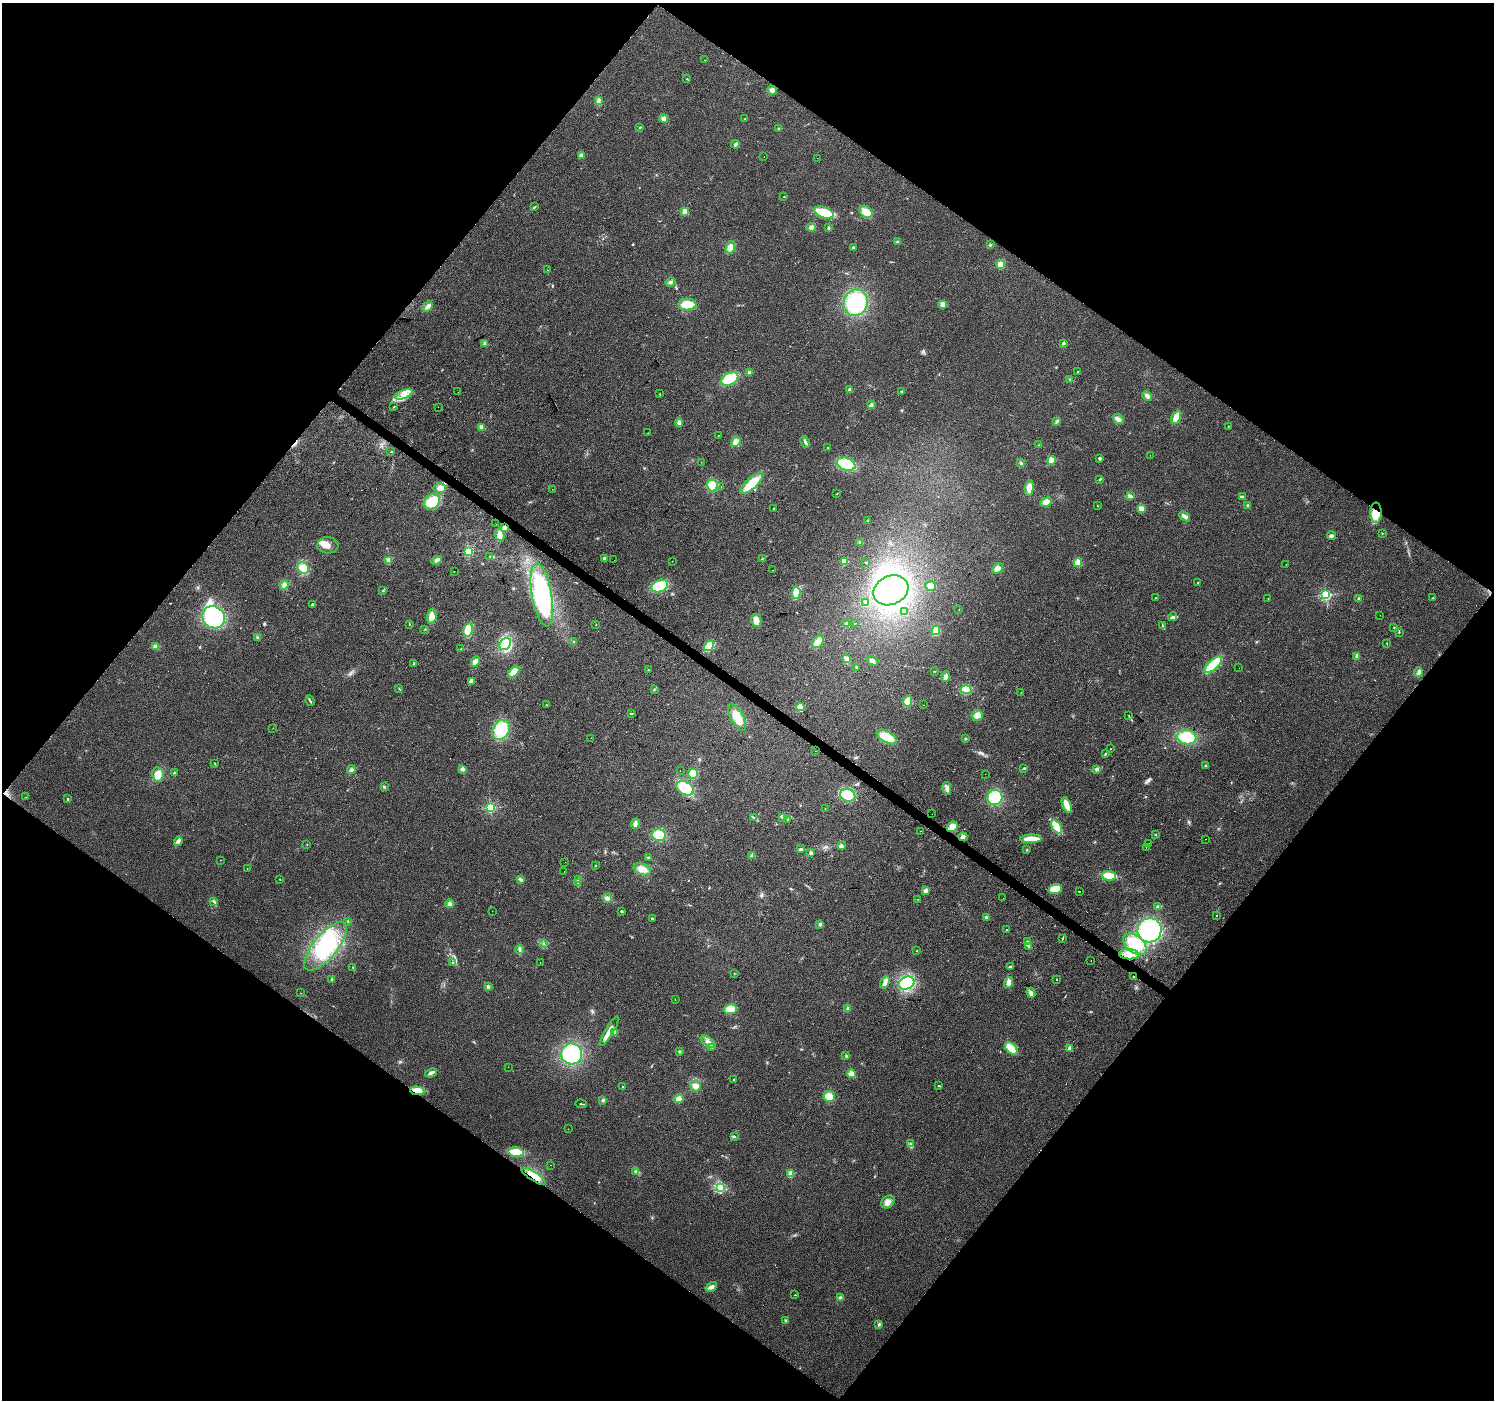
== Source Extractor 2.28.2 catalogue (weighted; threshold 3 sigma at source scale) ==
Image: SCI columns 1-5968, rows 178-5766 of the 5973 x 6011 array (HDU 1 of 3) = the unmasked area's bounding box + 8 px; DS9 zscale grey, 4 x 4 block average (1 PNG px = mean of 4 x 4 image px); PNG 1496 x 1402 px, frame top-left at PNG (2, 3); each listed source drawn as its Kron ellipse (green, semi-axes under 4 px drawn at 4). Shown black and unused: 50% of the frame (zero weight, under 2 of 3 exposures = <1% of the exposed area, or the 3 px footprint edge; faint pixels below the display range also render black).
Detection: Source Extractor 2.28.2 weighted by HDU 2 'WHT'. Background 0.0867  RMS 0.0092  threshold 0.0416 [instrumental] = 3 sigma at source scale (4.5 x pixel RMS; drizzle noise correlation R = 1.50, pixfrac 1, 0.0396/0.0396 arcsec/px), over >= 5 px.
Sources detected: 335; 3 inside a brighter object's white glare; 5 cosmic-ray / hot-pixel residue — neither listed nor drawn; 9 inside a brighter listed object's ellipse — not listed separately; the other 318 listed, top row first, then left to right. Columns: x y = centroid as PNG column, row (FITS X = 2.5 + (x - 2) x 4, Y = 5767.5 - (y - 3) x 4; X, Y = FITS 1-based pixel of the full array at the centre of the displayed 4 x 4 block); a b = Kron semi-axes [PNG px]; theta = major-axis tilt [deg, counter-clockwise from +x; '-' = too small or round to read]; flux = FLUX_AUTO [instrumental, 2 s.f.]
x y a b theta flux
704 60 2 2 - 16
687 79 2 2 - 5.3
772 90 5 4 - 21
598 101 4 3 - 11
664 118 4 4 - 19
745 119 2 2 - 2
640 127 2 2 - 6.8
778 129 2 2 - 2.9
735 144 4 3 - 9.5
581 155 3 3 - 16
764 157 2 2 - 0.95
817 158 2 2 - 3.4
784 197 2 2 - 3.3
534 207 3 2 - 7.2
684 211 4 3 - 19
824 212 10 5 -18 150
866 212 7 5 -36 57
811 227 5 4 - 17
828 228 3 2 - 7.2
897 242 3 2 - 6.1
990 245 2 2 - 3.1
730 247 6 4 73 33
853 248 3 3 - 6.4
1001 264 4 4 - 55
547 270 2 2 - 2
670 282 5 3 - 17
856 303 13 12 - 400
943 304 4 3 - 26
687 305 9 6 2 90
428 306 6 3 44 25
485 343 4 3 - 9.6
1063 343 2 2 - 35
749 372 3 2 - 4.6
1077 372 2 2 - 2.5
730 379 9 6 27 150
1070 379 3 2 - 4.9
850 390 2 2 - 75
902 391 2 2 - 4.2
458 392 2 2 - 2.1
404 394 9 3 20 39
659 394 2 2 - 1.6
1147 396 5 3 - 22
871 405 3 2 - 5.7
394 407 3 2 - 2.8
438 407 2 2 - 0.96
1176 417 7 4 62 47
1118 419 6 3 -37 21
1057 421 4 2 - 6.5
679 423 4 3 - 19
1228 426 2 2 - 3.9
481 427 4 3 - 16
648 433 2 2 - 1.2
719 435 2 2 - 3
736 442 5 4 - 30
805 442 6 3 -61 12
1039 445 2 2 - 2.3
828 448 2 2 - 5.4
391 452 2 2 - 2.1
1150 455 2 2 - 0.93
1100 458 2 2 - 9.9
1051 460 4 3 - 57
701 462 2 2 - 0.86
1021 463 2 2 - 4.8
846 464 9 6 -19 220
1100 479 2 2 - 3.7
752 483 15 5 42 130
712 485 6 5 - 120
721 487 2 2 - 2
440 488 6 4 -1 34
1029 488 7 4 82 43
552 489 2 2 - 1.1
837 494 2 2 - 1.7
1130 496 3 2 - 6.7
1242 497 4 2 - 4.2
432 502 8 7 - 130
1046 502 6 4 27 32
1247 505 3 2 - 5.6
1097 506 2 2 - 1.9
774 508 2 2 - 2.7
1141 509 4 3 - 36
1376 513 10 5 -90 58
1185 516 6 3 -39 18
868 521 2 2 - 2.6
496 524 2 2 - 7.6
505 527 4 3 - 13
1382 533 2 2 - 1.7
500 535 6 5 - 22
1331 536 4 3 - 13
860 542 4 3 - 10
328 545 10 8 -4 48
468 551 2 2 - 720
490 556 2 2 - 3.4
604 558 3 2 - 9.3
762 558 2 2 - 2.8
389 560 2 2 - 160
436 560 5 2 - 9.8
614 560 2 2 - 2
672 561 2 2 - 1
844 561 2 2 - 230
866 562 2 2 - 5.2
1078 562 4 3 - 50
1286 564 2 2 - 0.89
303 568 6 5 - 62
997 569 6 3 42 30
772 570 2 2 - 2.4
454 571 2 2 - 1.3
1197 583 2 2 - 2.2
284 585 5 4 - 17
660 586 8 6 21 140
931 586 5 4 - 27
383 590 2 2 - 1.8
891 590 18 14 25 810
796 593 6 3 86 120
542 595 32 10 -80 690
1326 595 2 2 - 780
1155 598 2 2 - 2.3
1433 598 3 2 - 4.4
1268 599 2 2 - 18
1359 599 2 2 - 57
866 603 3 3 - 20
312 605 2 2 - 31
959 610 2 2 - 1.1
904 611 2 2 - 4.8
1380 615 2 2 - 1.3
214 617 12 10 -38 340
432 617 7 4 86 44
1173 617 4 3 - 10
756 620 6 5 - 35
855 623 2 2 - 2.7
409 624 2 2 - 2.1
847 624 3 2 - 33
596 625 2 2 - 2.9
1162 625 3 2 - 3.6
1394 628 2 2 - 2
425 629 2 2 - 1.6
468 630 7 4 78 110
936 630 4 3 - 87
1399 632 3 2 - 3.3
258 637 3 2 - 4.8
574 642 2 2 - 3.1
818 642 7 5 54 64
1387 643 2 2 - 2.9
505 644 6 5 - 140
155 646 4 4 - 13
709 646 6 4 40 110
460 649 2 2 - 1.8
1357 656 4 3 - 15
847 659 4 3 - 21
872 661 6 3 -26 14
475 662 5 3 - 26
414 664 3 2 - 4.5
1213 665 11 4 43 180
856 668 2 2 - 4.4
1239 668 2 2 - 1.3
649 670 2 2 - 2
935 671 2 2 - 1.7
514 672 7 3 43 58
1419 672 5 3 - 18
945 677 5 3 - 18
471 682 3 3 - 10
399 688 3 2 - 2.8
654 689 2 2 - 2.5
966 690 5 3 - 97
1021 692 2 2 - 1.2
310 701 5 2 - 7.8
908 701 5 4 - 92
546 705 2 2 - 3.9
923 705 2 2 - 2
800 707 4 4 - 71
632 713 3 2 - 3.1
977 715 6 5 - 30
1129 715 2 2 - 1.8
737 717 15 6 -62 99
273 728 2 2 - 1.2
501 730 10 8 61 200
887 737 11 5 -31 95
1187 737 9 7 -10 170
591 738 2 2 - 0.7
965 739 2 2 - 2.7
1110 749 2 2 - 1.8
815 751 2 2 - 1.8
1105 753 2 2 - 2.9
215 764 2 2 - 2
1205 766 2 2 - 4.9
1024 768 3 2 - 4
462 769 3 3 - 15
1096 769 3 2 - 20
351 770 4 3 - 13
680 771 2 2 - 0.87
174 773 3 2 - 9.4
693 774 5 4 - 78
985 774 2 2 - 1.1
158 775 7 5 -80 49
384 787 3 2 - 4.6
685 788 9 6 -31 150
947 788 6 3 -77 17
848 795 8 6 -23 120
26 797 2 2 - 1.7
995 797 8 7 - 200
68 799 2 2 - 18
1067 805 8 4 -70 52
490 808 2 2 - 740
825 808 2 2 - 2.6
932 814 2 2 - 0.84
753 817 3 2 - 4.7
782 818 3 2 - 4.3
788 819 3 2 - 3.5
635 824 5 4 - 21
952 827 6 5 - 41
1057 827 7 3 -57 130
921 831 2 2 - 1.1
659 835 7 6 - 110
1155 835 3 2 - 3.1
963 837 4 3 - 29
1031 839 11 3 1 91
1205 839 2 2 - 3.1
178 841 5 3 - 13
1149 844 3 2 - 4.7
307 845 2 2 - 2.4
841 846 3 2 - 18
1146 847 2 2 - 1.2
800 848 2 2 - 4.4
1027 850 2 2 - 3
811 853 4 3 - 8.8
752 856 3 3 - 9.7
648 858 2 2 - 6
221 860 2 2 - 3
565 862 2 2 - 1.5
595 866 2 2 - 11
247 868 2 2 - 2.5
642 869 9 5 -20 41
564 871 2 2 - 0.9
1109 876 7 4 -4 99
280 879 2 2 - 1.4
520 879 4 3 - 10
578 880 2 2 - 2.7
578 883 4 2 - 6.3
1055 889 7 4 15 75
925 891 4 3 - 20
1079 891 2 2 - 3.2
607 898 5 3 - 19
1003 898 2 2 - 3.4
918 899 2 2 - 1.2
214 901 3 2 - 6.3
450 904 4 4 - 17
1158 907 3 2 - 5.3
492 911 2 2 - 0.84
622 911 2 2 - 8.8
1217 915 2 2 - 6.2
986 917 3 3 - 8
652 918 3 2 - 6.2
348 921 2 2 - 2.2
820 924 3 3 - 12
1006 930 2 2 - 4.4
1150 930 12 12 - 510
1062 939 3 2 - 3.3
1027 941 2 2 - 2.9
543 943 2 2 - 2.1
1135 944 13 8 -40 210
326 946 30 12 50 300
1029 946 3 3 - 12
520 950 4 2 - 9.8
916 951 2 2 - 2.9
1129 954 10 5 -3 68
1091 961 2 2 - 0.94
540 962 2 2 - 0.74
452 963 2 2 - 2.3
1010 966 4 2 - 6.1
353 967 2 2 - 3
734 973 2 2 - 2.3
1134 977 2 2 - 5.7
332 979 3 2 - 6.1
1057 979 2 2 - 1.7
885 982 6 3 62 19
907 983 8 6 22 190
1008 983 6 3 72 29
488 987 3 3 - 8.6
301 993 2 2 - 0.99
1031 993 5 3 - 20
675 999 2 2 - 1.3
848 1008 3 3 - 10
730 1009 6 5 - 73
609 1031 17 3 59 50
615 1032 4 3 - 14
708 1042 8 3 -34 22
712 1047 2 2 - 2.1
1011 1048 7 4 -42 80
1069 1048 2 2 - 110
679 1051 3 2 - 6.1
572 1054 10 10 - 360
846 1056 3 2 - 3.8
508 1067 2 2 - 1.6
431 1073 6 3 23 16
851 1074 4 4 - 39
734 1079 2 2 - 3.3
695 1086 5 5 - 26
939 1086 3 2 - 4.6
623 1087 2 2 - 12
417 1091 7 3 -5 82
829 1096 5 5 - 54
679 1099 5 4 - 33
603 1100 3 3 - 7.9
581 1104 6 2 -5 6
568 1129 2 2 - 0.88
735 1136 2 2 - 2.8
910 1144 2 2 - 4
516 1152 8 5 -9 79
550 1165 2 2 - 1.3
636 1172 4 3 - 11
790 1174 2 2 - 200
534 1176 14 4 -33 62
720 1187 4 3 - 18
888 1202 7 5 40 32
711 1287 6 3 32 20
795 1295 2 2 - 1.7
840 1298 3 3 - 10
786 1320 2 2 - 4.3
879 1324 3 3 - 7.3
Overlapping masked pixels (flux is a lower limit): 7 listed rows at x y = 440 488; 1376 513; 505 527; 1129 954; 1134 977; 417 1091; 534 1176
Diffuse or blended objects may show on this block-average render without a row.